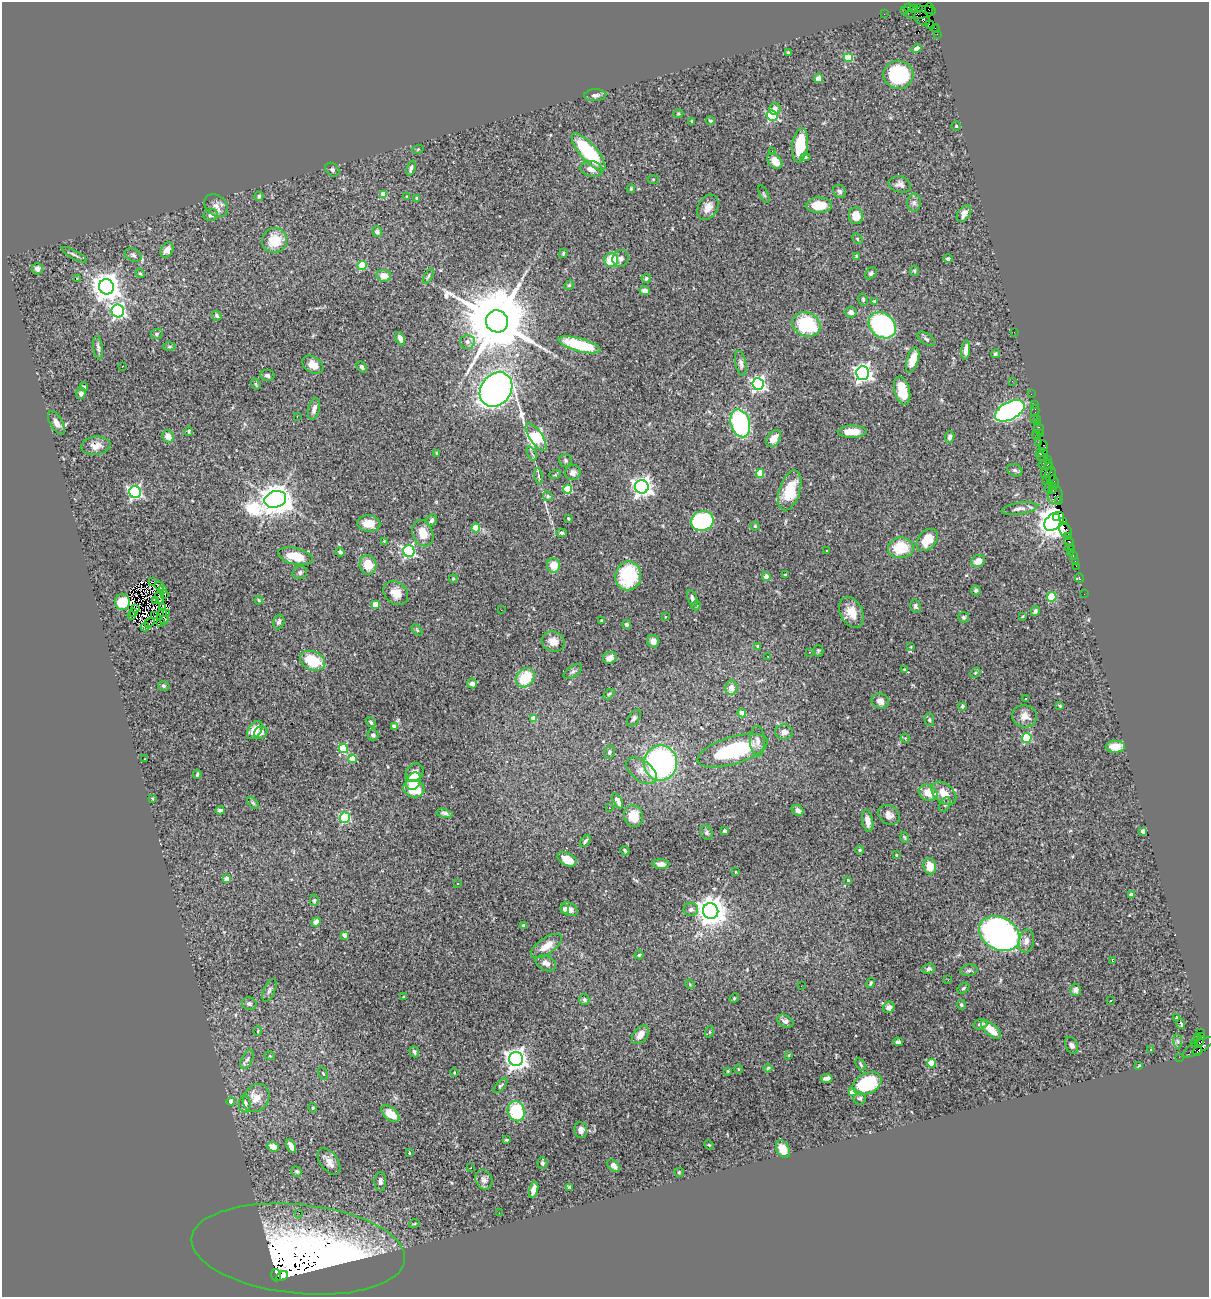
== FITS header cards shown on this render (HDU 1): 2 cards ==
NAXIS1  =                 1207
NAXIS2  =                 1295

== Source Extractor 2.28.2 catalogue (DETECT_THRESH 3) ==
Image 1207 x 1295 px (HDU 1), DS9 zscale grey, 1 PNG px = 1 image px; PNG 1211 x 1299 px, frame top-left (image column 1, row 1295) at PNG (2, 2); each listed source drawn as its Kron ellipse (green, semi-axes under 4 px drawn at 4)
Background 1.45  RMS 0.053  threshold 0.158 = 3 sigma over >= 5 px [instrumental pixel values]
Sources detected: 402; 3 with non-positive FLUX_AUTO (blend fragments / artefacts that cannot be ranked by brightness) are neither listed nor drawn; the other 399 listed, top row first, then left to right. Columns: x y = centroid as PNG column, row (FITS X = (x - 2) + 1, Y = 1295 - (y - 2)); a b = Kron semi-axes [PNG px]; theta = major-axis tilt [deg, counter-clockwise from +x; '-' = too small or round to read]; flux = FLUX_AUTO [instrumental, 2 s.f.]
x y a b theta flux
909 8 4 3 - 280
914 8 3 2 - 120
918 8 2 2 - 70
929 9 5 2 - 120
905 10 3 3 - 200
921 12 15 6 9 1400
884 14 2 2 - 55
922 18 9 6 -37 1300
930 25 5 3 - 230
935 29 4 2 - 140
937 34 2 2 - 38
917 48 5 4 - 16
788 52 3 2 - 5.1
848 58 4 4 - 150
898 75 15 14 - 240
818 78 5 4 - 16
595 95 11 6 3 12
775 109 6 5 - 19
678 114 5 3 - 3.4
772 115 5 5 - 380
692 121 3 3 - 5.4
710 121 5 3 - 3.7
956 126 4 4 - 4.3
800 145 17 8 83 110
418 149 6 3 20 2.7
772 151 2 2 - 100
588 152 24 8 -49 250
805 157 5 4 - 5.9
775 161 9 6 -47 35
411 168 8 3 72 10
591 169 11 8 -11 26
332 170 8 6 -43 7.2
653 179 5 3 - 3.6
900 184 11 8 -15 17
631 189 4 3 - 4.5
840 191 7 6 - 8.2
383 194 4 4 - 58
764 194 9 3 -65 5
259 196 4 4 - 6.7
407 196 4 3 - 3
417 198 4 3 - 3.3
914 203 9 7 89 12
216 205 13 10 -42 24
819 205 13 7 2 77
708 207 13 9 62 32
964 213 9 5 55 25
211 215 7 6 - 12
856 216 8 7 - 46
377 231 5 4 - 13
857 239 6 3 -45 3.6
274 240 13 12 - 80
167 250 8 6 59 19
563 253 5 3 - 4.7
74 255 14 3 -29 7.6
133 255 9 6 -27 9.8
856 256 4 3 - 3.2
621 258 8 8 - 12
948 259 4 4 - 5.6
611 260 7 6 - 100
362 265 4 4 - 160
37 269 5 5 - 17
914 271 5 4 - 4.4
140 273 5 4 - 4.3
871 273 7 5 50 8.5
384 276 7 6 - 35
428 276 8 4 63 6.7
646 278 5 4 - 9.9
77 279 3 2 - 8
569 285 5 4 - 4.5
107 287 7 7 - 5000
645 291 5 4 - 19
863 299 6 4 -76 5.9
875 301 4 4 - 7.6
118 311 6 6 - 780
850 312 6 5 - 14
217 316 5 4 - 6.1
497 321 11 11 - 46000
806 324 14 11 -24 210
882 325 15 11 -39 580
1014 332 2 2 - 45
157 334 6 5 - 5.3
400 339 7 4 -65 18
926 339 10 5 -35 8.4
467 342 7 7 - 13
579 345 21 6 -15 190
98 347 12 4 -82 11
169 347 6 4 2 5.3
966 350 10 4 85 21
995 354 4 4 - 5.8
913 360 13 5 72 50
741 363 12 5 -79 14
313 365 11 8 -33 30
122 366 3 2 - 6.4
362 367 6 4 -51 9.7
863 373 6 6 - 1400
267 375 7 5 -11 9
1012 381 3 2 - 5.1
256 384 6 4 -68 4.9
758 384 6 6 - 900
84 387 4 3 - 5.9
496 389 18 15 52 1700
902 391 15 7 -74 65
81 394 5 5 - 12
1031 394 2 2 - 49
1034 405 2 2 - 93
314 409 11 5 76 17
1010 411 16 8 28 1000
1035 411 6 2 90 130
297 416 2 2 - 2.5
1036 418 5 2 - 180
1038 422 4 3 - 180
56 423 13 6 -59 19
740 423 14 9 -74 430
1039 429 6 5 - 420
189 431 5 4 - 5.5
852 432 14 6 1 55
1041 433 4 3 - 120
1036 435 4 3 - 140
168 436 6 5 - 35
536 437 16 6 -56 570
950 437 6 4 82 9.6
773 439 9 6 54 32
1038 442 3 3 - 310
96 446 14 9 6 27
1043 446 5 4 - 340
1042 452 6 3 -17 450
437 453 3 3 - 4.2
532 454 8 4 -63 7.5
1042 457 6 3 -26 160
1047 459 4 3 - 150
565 460 6 6 - 6.6
1046 464 7 4 9 740
1015 470 8 6 -26 9.2
1047 470 8 4 57 890
573 472 7 7 - 15
760 473 4 4 - 100
1051 474 8 5 79 710
555 475 6 3 18 3.8
539 477 8 3 -81 5.5
1046 480 2 2 - 120
1054 481 6 3 -68 550
1052 486 4 3 - 470
642 487 7 7 - 1800
1049 487 5 3 - 770
568 489 4 4 - 130
790 490 21 10 72 120
1052 490 4 3 - 280
135 492 6 6 - 590
1055 495 9 7 75 960
548 496 5 4 - 5.3
275 499 11 8 18 6700
1059 500 3 3 - 190
1019 508 18 6 8 18
1057 517 3 3 - 2500
569 518 3 3 - 5.4
432 520 6 5 - 10
702 521 11 9 12 440
1054 521 11 7 42 8500
1063 521 3 3 - 210
369 523 12 8 -2 45
755 526 4 4 - 4.5
476 528 4 4 - 100
1065 530 8 5 -57 970
423 533 14 10 -68 50
562 533 5 4 - 6.2
1068 537 3 2 - 100
927 540 12 8 49 62
384 541 3 3 - 2.5
1069 542 6 3 -61 250
901 548 13 10 3 120
1070 548 4 2 - 67
827 550 3 3 - 13
409 551 6 5 - 540
340 552 5 3 - 6
1070 552 2 2 - 39
1073 555 3 2 - 160
295 556 17 8 -13 72
978 561 7 6 - 34
1075 561 2 2 - 38
368 565 9 8 - 60
554 565 7 6 - 53
1076 566 4 2 - 91
300 572 7 6 - 8.4
785 575 3 2 - 2.9
628 576 14 13 - 220
766 576 4 4 - 29
1079 578 5 3 - 69
453 579 4 3 - 3.3
152 582 2 2 - 1.4
159 586 5 2 - 1.9
163 590 2 2 - 1.8
976 591 5 4 - 6.6
396 593 13 10 -38 40
165 594 3 2 - 1.9
1084 594 2 2 - 41
159 597 6 3 -67 0.56
1052 597 5 4 - 110
692 598 9 4 -72 13
259 600 4 3 - 3.5
156 601 3 2 - 3.1
122 602 8 7 - 65
375 604 4 4 - 59
696 606 5 4 - 4
915 606 6 5 - 8
163 607 4 2 - 0.29
136 609 3 2 - 3.1
501 610 3 2 - 3.2
1035 611 5 4 - 9.6
133 612 4 2 - 3.4
162 612 4 3 - 0.96
851 612 16 11 -64 46
167 614 3 2 - 0.03
132 616 3 2 - 8.2
155 616 3 2 - 0.93
1022 616 3 3 - 4
665 617 3 2 - 2
964 617 5 5 - 6.6
164 620 4 2 - 0.83
601 620 4 2 - 2.6
161 622 3 2 - 4.2
279 622 7 5 74 12
149 623 5 2 - 1.2
627 624 4 4 - 7.5
145 627 4 2 - 9.9
417 630 6 4 -46 3.8
653 641 6 6 - 18
553 642 11 10 - 32
758 646 4 3 - 3.8
911 647 3 2 - 2.6
818 651 5 5 - 4.5
809 652 3 2 - 2.4
768 656 2 2 - 3.6
610 658 7 6 - 27
312 661 13 9 -25 120
904 670 4 3 - 3.9
573 671 10 5 33 9.5
975 673 6 4 46 4.4
525 678 10 8 52 120
472 683 5 5 - 15
164 686 6 4 -16 5.5
731 688 7 6 - 28
609 694 6 4 43 4.7
1025 698 3 3 - 14
880 701 9 7 -23 20
962 706 4 3 - 6.1
1060 706 4 3 - 3.1
742 713 4 4 - 42
1024 716 12 11 - 31
534 718 4 4 - 39
634 718 9 5 55 8
929 720 6 5 - 5.7
371 722 6 4 -52 6.5
394 726 4 4 - 14
255 730 10 6 55 43
261 732 7 6 - 16
784 732 8 7 - 22
373 735 5 5 - 11
905 738 5 4 - 3.4
1027 738 5 5 - 250
757 741 15 7 -88 21
1115 747 9 6 1 43
343 748 5 4 - 210
732 751 36 13 17 280
609 752 6 5 - 8
145 759 3 2 - 3.8
352 759 4 4 - 70
660 763 17 16 - 790
641 771 17 10 -36 33
415 772 10 8 48 28
197 774 4 2 - 4.9
413 781 9 7 57 63
414 789 10 8 -15 97
928 793 10 7 -29 52
944 793 14 9 -39 44
152 799 3 3 - 5
618 801 8 4 -63 19
253 803 7 4 -45 5.1
945 805 8 5 62 6.9
609 808 3 2 - 3.6
220 810 4 3 - 7.4
798 810 6 5 - 13
445 813 8 4 -13 8.9
889 815 11 9 -35 23
633 816 11 9 -72 51
345 818 5 5 - 280
868 821 11 5 -80 33
725 831 4 3 - 11
1143 831 4 4 - 25
706 833 7 6 - 7.1
905 837 6 3 -71 4.2
585 841 7 4 55 6.4
859 850 4 3 - 4.5
625 851 5 2 - 5
896 855 4 2 - 2.5
567 859 10 6 -27 43
661 864 8 5 -4 17
930 866 8 6 -79 52
735 872 3 2 - 2.2
226 879 4 3 - 30
848 880 4 3 - 2.8
458 883 3 3 - 6.8
1131 895 4 4 - 18
314 900 5 4 - 5.1
565 909 5 4 - 15
569 909 9 6 -28 26
691 909 7 6 - 10
711 911 8 7 - 4500
316 922 5 4 - 20
524 926 4 3 - 5.4
999 934 21 16 -28 1200
345 935 4 3 - 21
1026 941 11 7 82 22
546 946 18 8 35 45
639 955 4 4 - 4.5
1113 961 4 2 - 4.7
546 963 11 7 -25 19
929 969 6 5 - 9.6
969 970 9 5 10 8.4
948 980 3 2 - 6.1
870 983 5 3 - 5.9
690 984 5 4 - 3.8
801 986 2 2 - 9
963 988 6 4 39 5.8
269 990 12 5 66 11
1076 990 6 5 - 14
403 997 3 2 - 2.9
734 998 5 4 - 4.4
584 1000 5 5 - 7.5
1111 1000 3 3 - 8.3
249 1004 7 6 - 11
961 1005 5 3 - 4.7
889 1007 6 5 - 14
1177 1018 4 3 - 25
785 1021 8 6 -26 14
980 1024 7 5 18 10
1181 1024 5 3 - 6.3
991 1030 13 5 -42 50
258 1031 5 3 - 2.5
709 1032 6 4 72 4
1201 1032 3 3 - 1200
640 1035 10 7 52 26
1197 1037 2 2 - 49
1202 1037 3 3 - 110
1177 1041 7 4 -88 7.9
898 1042 5 3 - 8.2
1199 1042 4 3 - 290
1195 1043 3 2 - 140
1072 1045 9 6 -64 12
1198 1047 17 6 29 2200
1151 1050 3 3 - 4.5
1197 1051 5 3 - 510
414 1052 5 4 - 7.5
789 1055 4 2 - 2.3
270 1056 5 3 - 3.2
1179 1057 2 2 - 44
247 1059 10 5 64 11
516 1059 7 7 - 2500
931 1063 4 4 - 120
861 1064 7 3 -60 4.8
1139 1066 4 3 - 3.7
768 1068 4 4 - 5.1
738 1069 4 3 - 2.4
728 1071 4 3 - 2.7
323 1073 7 3 -62 4.1
454 1073 4 3 - 2.5
827 1078 6 4 10 15
867 1083 15 10 26 210
500 1086 9 4 46 5.6
852 1092 4 4 - 36
256 1098 15 12 57 43
860 1098 6 6 - 7.6
231 1101 4 4 - 38
245 1104 8 6 -88 17
313 1108 5 4 - 5.6
516 1111 10 8 -68 180
390 1114 10 6 -39 52
581 1130 8 6 -83 20
507 1140 3 2 - 3.4
709 1145 5 3 - 3.2
291 1146 7 4 -62 16
273 1147 6 4 -20 37
783 1149 9 6 -62 59
409 1153 3 3 - 5.2
329 1161 15 8 -54 29
542 1163 5 5 - 7.1
614 1166 7 5 -47 18
471 1168 2 2 - 2.8
297 1171 5 5 - 6.7
679 1172 4 4 - 4.1
484 1180 10 8 -58 15
380 1181 9 6 -88 11
569 1187 4 3 - 8.8
534 1190 8 4 76 21
299 1213 2 2 - 6.4
499 1213 2 2 - 12
414 1224 5 3 - 3.4
298 1249 107 44 -6 1500
276 1275 6 4 -74 1000
282 1276 6 4 26 710
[3 non-positive-flux detections neither listed nor drawn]